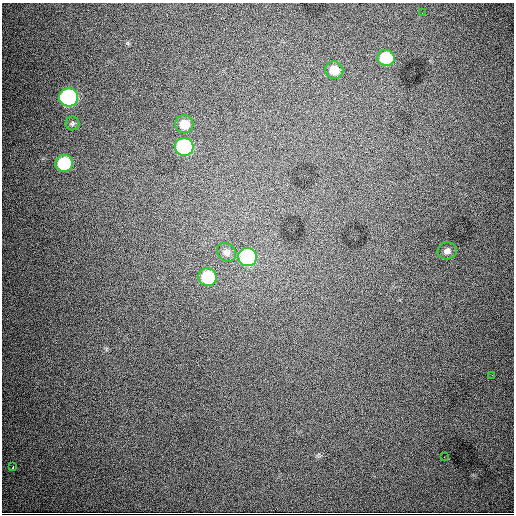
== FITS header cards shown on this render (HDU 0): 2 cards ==
NAXIS1  =                  512
NAXIS2  =                  512

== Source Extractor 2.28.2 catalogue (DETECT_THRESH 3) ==
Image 512 x 512 px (HDU 0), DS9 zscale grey, 1 PNG px = 1 image px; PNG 516 x 516 px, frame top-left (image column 1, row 512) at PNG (2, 3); each listed source drawn as its Kron ellipse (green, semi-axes under 4 px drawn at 4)
Background 5200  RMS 71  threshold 212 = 3 sigma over >= 5 px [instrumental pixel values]
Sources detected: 15; all 15 listed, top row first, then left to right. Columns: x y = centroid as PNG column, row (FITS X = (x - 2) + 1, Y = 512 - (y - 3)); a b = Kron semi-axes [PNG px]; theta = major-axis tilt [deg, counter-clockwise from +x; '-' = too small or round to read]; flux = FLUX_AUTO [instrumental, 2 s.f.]
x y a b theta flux
422 13 3 2 - 4.0e+03
386 58 8 8 - 1.7e+05
334 70 9 8 - 6.2e+04
68 97 9 9 - 1.0e+06
72 123 7 7 - 1.0e+04
184 124 9 9 - 6.5e+04
184 147 9 9 - 6.4e+05
64 163 8 8 - 2.8e+05
447 251 9 8 - 2.1e+04
226 252 10 8 -39 2.3e+04
247 257 9 9 - 6.0e+05
208 277 9 9 - 2.1e+05
492 375 2 2 - 2.0e+03
444 457 2 2 - 3.8e+03
13 467 3 2 - 5.5e+03